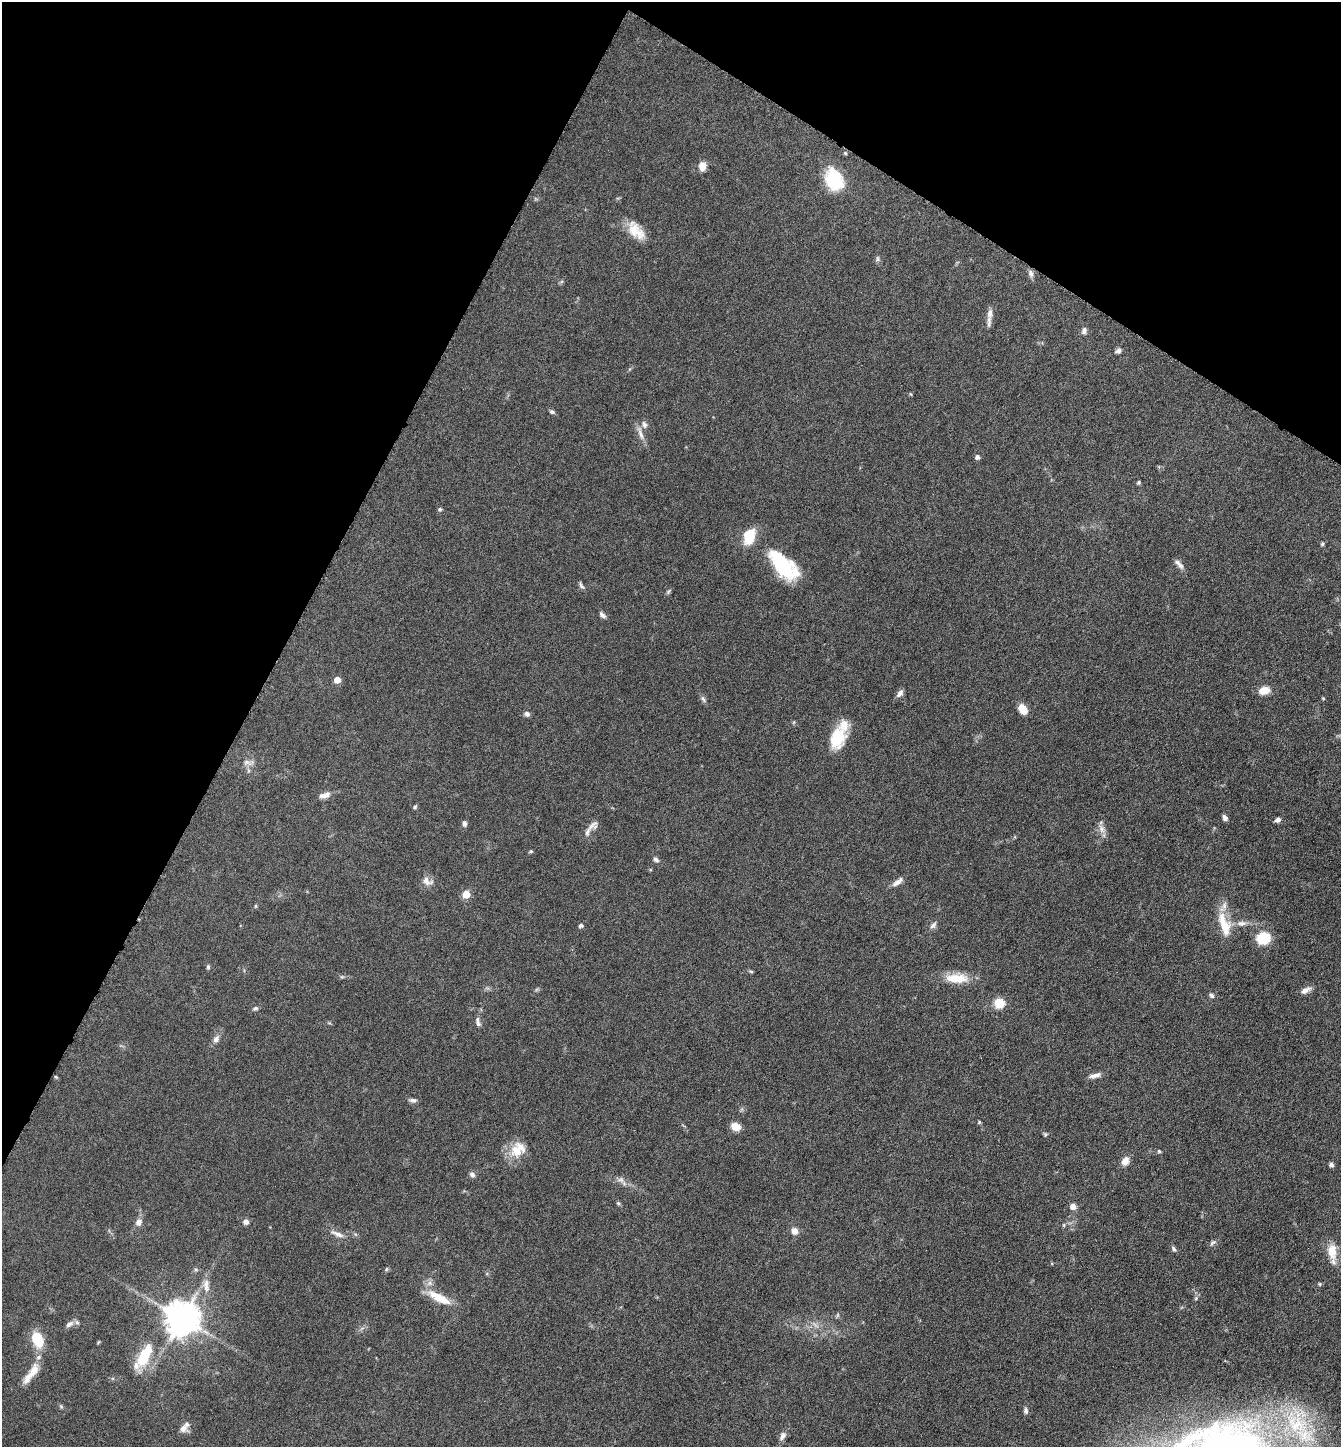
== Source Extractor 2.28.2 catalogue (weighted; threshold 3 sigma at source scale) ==
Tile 2 of 4 x 4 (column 2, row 1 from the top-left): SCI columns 1489-2827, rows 4336-5780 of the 5791 x 5781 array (HDU 1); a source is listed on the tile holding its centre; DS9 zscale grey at full resolution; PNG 1343 x 1449 px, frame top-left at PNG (2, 2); no overlay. Shown black and unused: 28% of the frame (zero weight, under 4 of 8 exposures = <1% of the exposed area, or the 3 px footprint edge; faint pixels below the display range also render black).
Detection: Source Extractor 2.28.2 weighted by HDU 2 'WHT'; one run over the whole footprint, this tile lists its part. Background 0.0767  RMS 0.0031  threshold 0.0126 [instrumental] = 3 sigma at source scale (4.09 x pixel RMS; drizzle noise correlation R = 1.36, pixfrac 0.8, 0.05/0.05 arcsec/px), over >= 5 px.
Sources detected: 106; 1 too faint to see at this stretch — not listed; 8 inside a brighter listed object's ellipse — not listed separately; the other 97 listed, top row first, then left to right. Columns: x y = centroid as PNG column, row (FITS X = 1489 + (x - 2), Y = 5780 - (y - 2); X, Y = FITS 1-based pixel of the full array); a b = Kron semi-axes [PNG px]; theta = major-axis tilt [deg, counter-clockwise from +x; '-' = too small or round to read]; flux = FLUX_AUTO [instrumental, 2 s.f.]
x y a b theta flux
845 153 5 4 - 0.36
702 166 11 8 -88 2.5
834 179 27 19 -64 11
636 231 26 14 -49 5.6
878 259 9 4 -90 0.57
1031 273 9 6 -65 1
990 313 12 7 83 1.5
1084 331 9 6 75 1.1
1118 351 8 6 28 0.95
552 412 8 5 -26 0.6
644 425 10 7 -71 1.1
640 433 23 6 -73 2
977 457 5 5 - 0.97
1139 482 5 5 - 0.44
440 509 5 5 - 0.47
749 536 19 13 69 6.7
1322 544 5 4 - 0.4
1179 564 15 5 -49 1.4
783 565 43 19 -46 20
581 585 11 4 -60 0.68
668 591 9 4 52 0.51
602 615 10 6 -43 0.89
337 680 5 5 - 3.3
1264 690 12 8 14 3.3
900 693 10 5 50 1.3
1323 698 4 4 - 0.28
703 699 11 4 -63 0.73
1023 709 9 7 -55 4.3
527 714 7 6 - 0.84
837 738 25 16 75 10
247 763 14 7 -22 1.5
326 795 12 7 29 1.6
415 807 6 5 - 0.45
1225 818 6 5 - 1.1
1277 820 7 5 32 1
464 823 7 5 -82 0.81
592 825 16 10 28 1.7
1102 829 15 8 -59 1.8
531 851 6 4 17 0.35
656 859 8 5 -46 0.84
427 881 15 10 -25 2.1
898 882 17 6 37 1.6
466 894 5 5 - 6.2
256 906 6 4 89 0.31
1242 923 14 7 0 1.8
1224 924 36 14 -72 7.6
581 925 5 5 - 0.71
933 925 11 6 49 1
1263 938 11 9 12 11
208 967 6 4 -89 0.49
751 971 6 4 -3 0.34
957 978 31 12 -1 6.3
1305 990 13 6 29 1.6
1211 995 7 5 -45 0.64
999 1003 9 9 - 5.3
255 1008 7 5 25 0.6
478 1022 14 5 -78 1.1
216 1039 9 7 56 1.4
1095 1075 16 6 14 1.6
56 1077 5 3 - 0.32
413 1100 10 6 -1 0.86
979 1122 4 4 - 0.35
735 1127 8 6 -21 4.2
1045 1134 6 5 - 0.4
516 1151 19 16 -41 5.5
1159 1151 5 4 - 0.44
1125 1161 10 8 63 2.3
1331 1164 5 4 - 1
472 1175 8 6 -50 0.97
621 1180 11 7 -5 1.3
618 1203 6 4 -16 0.44
1073 1207 6 6 - 1.9
138 1222 10 7 63 1.6
246 1222 6 6 - 1.1
794 1231 8 7 - 1.9
338 1234 20 6 -22 1.8
1213 1243 10 6 39 0.73
1174 1249 8 5 -58 0.71
1332 1251 22 12 -83 4.7
196 1269 6 6 - 0.56
386 1269 6 4 87 0.37
430 1283 8 6 37 1.1
1320 1284 5 5 - 0.39
206 1285 21 8 -84 2.6
1196 1298 6 4 72 0.43
441 1299 29 11 -22 5.7
182 1318 10 9 - 670
69 1324 12 6 32 1.2
37 1340 14 10 -68 8.8
98 1342 5 3 - 0.3
144 1356 35 12 59 11
33 1372 31 10 50 4.7
61 1406 6 4 -46 0.42
1026 1411 9 6 87 0.78
1297 1424 45 31 -37 30
183 1428 12 11 - 1.7
783 1436 13 7 60 1.4